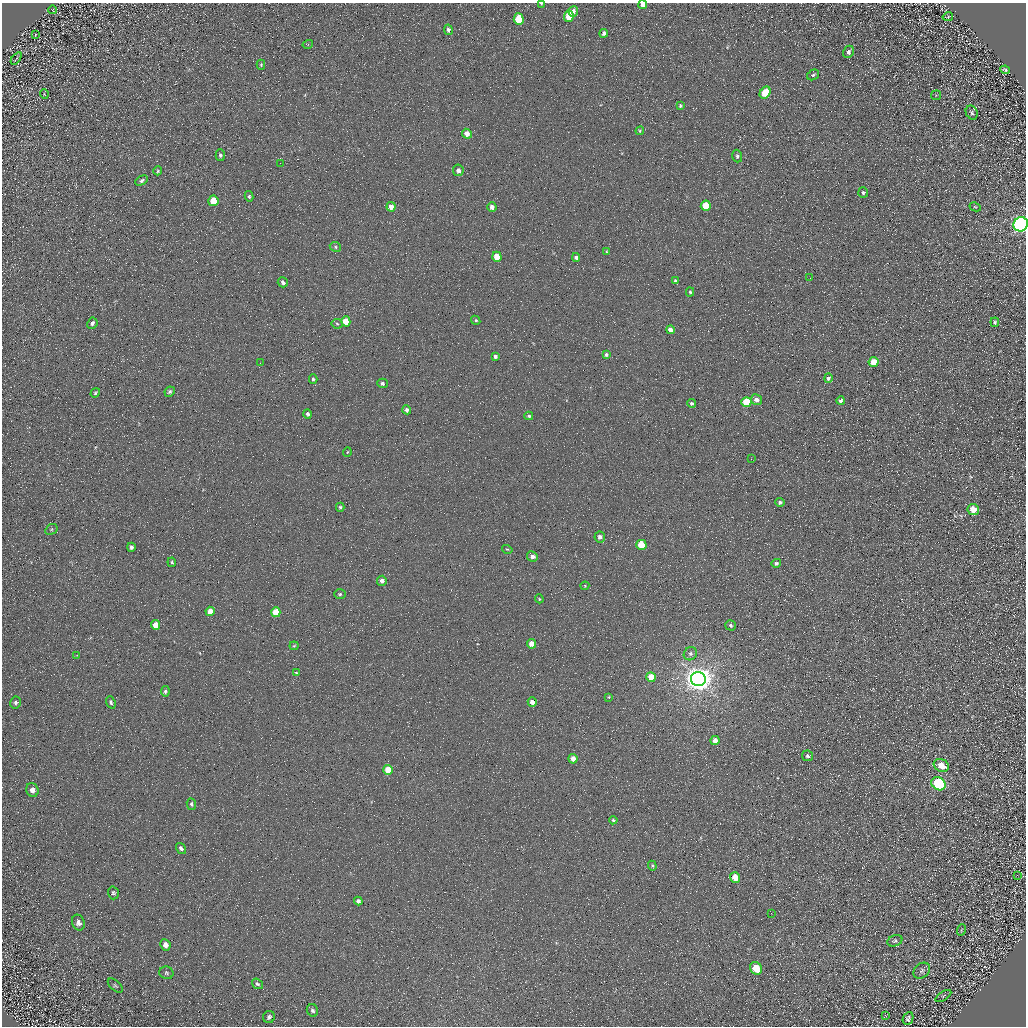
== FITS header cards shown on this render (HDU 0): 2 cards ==
NAXIS1  =                 1024 / Required FITS header
NAXIS2  =                 1024 / Required FITS header

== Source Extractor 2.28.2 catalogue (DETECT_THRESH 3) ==
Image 1024 x 1024 px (HDU 0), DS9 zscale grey, 1 PNG px = 1 image px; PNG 1028 x 1028 px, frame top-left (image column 1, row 1024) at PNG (2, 3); each listed source drawn as its Kron ellipse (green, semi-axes under 4 px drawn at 4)
Background 4.97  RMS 8.6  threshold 25.8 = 3 sigma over >= 5 px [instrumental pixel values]
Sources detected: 130; all 130 listed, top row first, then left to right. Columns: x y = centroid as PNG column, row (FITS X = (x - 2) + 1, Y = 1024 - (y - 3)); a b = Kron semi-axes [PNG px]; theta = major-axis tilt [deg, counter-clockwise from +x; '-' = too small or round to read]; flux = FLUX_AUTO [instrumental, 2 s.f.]
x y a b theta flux
541 3 3 2 - 610
643 5 4 4 - 3600
53 10 4 3 - 390
573 11 5 5 - 2900
569 16 6 5 - 13000
948 17 5 2 - 560
519 19 6 5 - 19000
448 30 5 4 - 1900
604 33 4 4 - 1800
35 35 3 2 - 330
308 44 5 3 - 600
848 52 6 5 - 2000
16 58 7 2 54 570
261 65 5 4 - 730
1005 70 5 4 - 1000
813 75 6 5 - 1100
765 93 6 5 - 15000
44 94 5 3 - 440
936 95 5 5 - 630
680 106 4 3 - 930
972 113 7 5 -62 1400
640 131 4 4 - 640
467 134 5 4 - 5200
220 155 6 4 -90 1300
737 156 6 4 -73 1100
280 163 2 2 - 260
458 170 5 5 - 2800
158 171 4 4 - 710
142 180 7 4 30 1400
863 192 5 5 - 1100
249 196 5 4 - 970
213 201 5 5 - 12000
706 206 5 5 - 16000
391 207 4 4 - 4300
492 207 5 4 - 2800
975 207 6 4 -27 650
1021 224 7 7 - 340000
335 247 6 5 - 1000
607 252 4 4 - 740
497 257 5 4 - 11000
576 257 4 3 - 1600
810 278 2 2 - 270
675 280 4 3 - 980
283 282 5 5 - 1700
690 292 4 4 - 730
476 320 5 4 - 840
346 321 5 4 - 7600
995 322 5 3 - 930
92 323 6 5 - 2200
337 324 5 5 - 900
670 330 4 4 - 3100
606 354 4 4 - 1200
495 356 4 3 - 1400
873 362 5 5 - 11000
260 363 2 2 - 350
828 378 5 4 - 1500
313 379 5 4 - 950
382 383 5 5 - 1400
170 392 5 5 - 1200
95 393 5 4 - 910
756 400 6 5 - 3000
841 401 4 4 - 2000
746 402 5 5 - 22000
692 403 4 4 - 1200
407 410 4 4 - 1600
308 414 4 4 - 1400
529 416 4 3 - 920
347 452 5 3 - 450
751 459 2 2 - 280
780 502 4 4 - 1600
340 507 4 4 - 890
973 509 6 5 - 7800
51 529 6 5 - 970
600 537 5 5 - 2200
641 545 5 5 - 18000
131 547 4 4 - 1400
507 549 5 3 - 590
532 556 5 5 - 2800
172 562 5 3 - 780
776 563 5 4 - 1600
382 581 5 5 - 2500
585 586 4 4 - 570
340 594 6 5 - 980
539 599 4 3 - 590
210 611 4 4 - 5000
276 612 5 4 - 14000
156 625 5 4 - 6800
730 625 5 5 - 1300
531 644 5 4 - 5300
294 646 4 4 - 590
690 654 7 6 - 1700
77 655 4 4 - 780
296 673 3 3 - 830
651 677 5 4 - 11000
698 679 7 7 - 830000
165 691 5 4 - 1200
609 697 3 3 - 480
111 702 6 4 -69 1200
532 702 5 4 - 3600
15 703 6 5 - 1300
715 740 5 4 - 3700
807 756 5 5 - 1300
573 759 5 4 - 4400
941 765 8 6 -26 8600
388 770 5 4 - 13000
938 784 7 6 - 71000
32 790 7 6 - 3400
191 804 6 4 -81 1000
613 820 4 3 - 860
181 848 6 4 -55 1800
652 866 5 4 - 770
1017 875 2 2 - 300
735 877 5 5 - 7200
113 893 6 5 - 1200
358 901 4 4 - 1900
771 913 2 2 - 360
78 923 8 6 -69 2800
961 930 6 3 71 670
895 941 8 5 20 1100
165 945 6 5 - 2800
756 968 7 5 -52 12000
922 971 9 7 40 1900
166 973 7 6 - 1100
257 984 6 4 -35 1200
115 986 9 5 -41 1100
943 996 9 3 34 880
312 1010 6 5 - 1600
885 1015 4 2 - 410
269 1017 6 6 - 1600
908 1018 7 5 66 1400
At the frame edge (FLAGS 8, measured only in part): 3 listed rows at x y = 541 3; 643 5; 1021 224